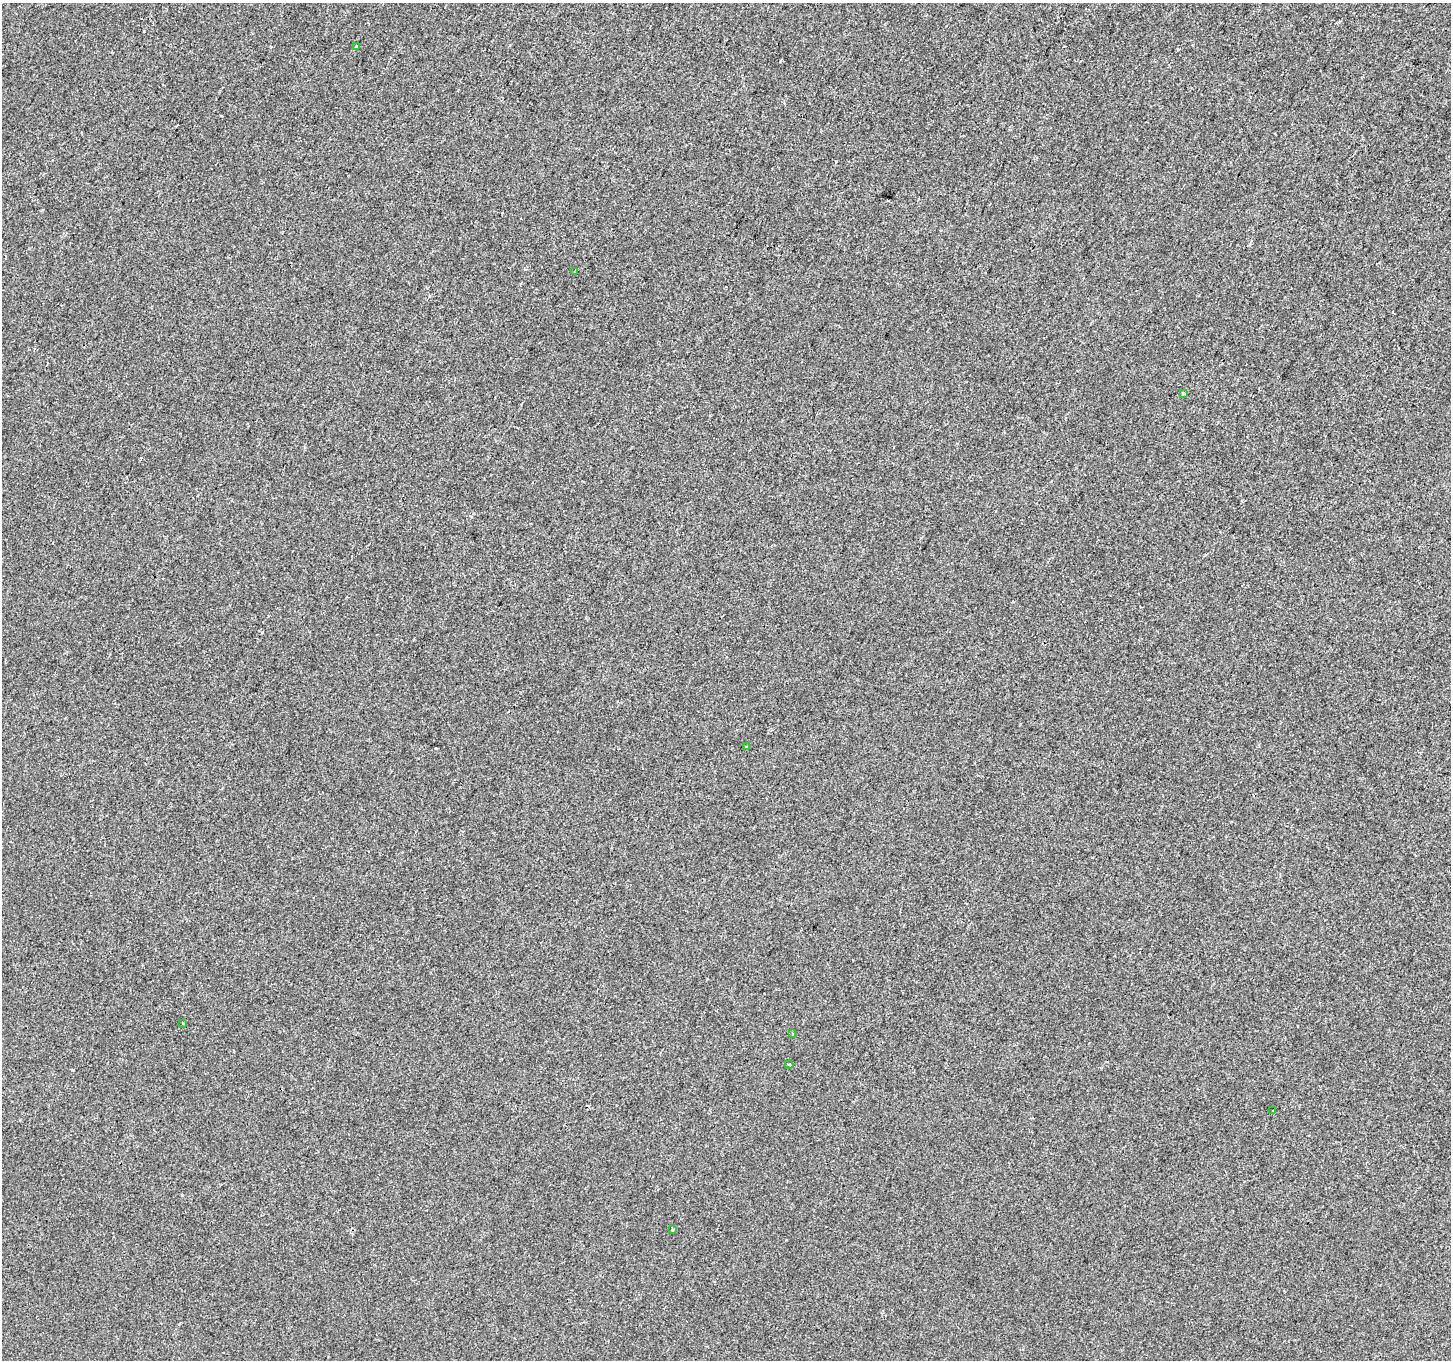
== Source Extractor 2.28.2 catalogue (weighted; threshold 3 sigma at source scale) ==
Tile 10 of 4 x 4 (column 2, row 3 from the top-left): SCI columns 1450-2898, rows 1555-2912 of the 5801 x 5890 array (HDU 1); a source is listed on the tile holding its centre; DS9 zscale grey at full resolution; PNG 1453 x 1362 px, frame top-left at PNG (2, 3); each listed source drawn as its Kron ellipse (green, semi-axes under 4 px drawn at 4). Shown black and unused: <1% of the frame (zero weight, under 2 of 3 exposures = <1% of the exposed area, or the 3 px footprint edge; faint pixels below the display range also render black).
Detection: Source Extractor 2.28.2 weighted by HDU 2 'WHT'; one run over the whole footprint, this tile lists its part. Background 5.86e-04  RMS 0.0042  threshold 0.0187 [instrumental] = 3 sigma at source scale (4.5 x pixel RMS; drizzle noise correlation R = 1.50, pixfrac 1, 0.0396/0.0396 arcsec/px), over >= 5 px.
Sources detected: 11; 2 cosmic-ray / hot-pixel residue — neither listed nor drawn; the other 9 listed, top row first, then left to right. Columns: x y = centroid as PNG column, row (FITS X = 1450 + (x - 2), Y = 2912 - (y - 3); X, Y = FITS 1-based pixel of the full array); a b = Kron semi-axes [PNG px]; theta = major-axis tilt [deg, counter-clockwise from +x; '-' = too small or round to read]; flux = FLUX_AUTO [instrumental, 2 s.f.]
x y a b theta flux
356 47 3 3 - 0.95
574 272 3 3 - 0.31
1183 394 3 3 - 0.72
746 747 4 3 - 0.43
183 1023 2 2 - 0.35
792 1034 4 2 - 0.37
789 1065 4 3 - 0.58
1273 1111 3 3 - 2
673 1230 3 3 - 0.62